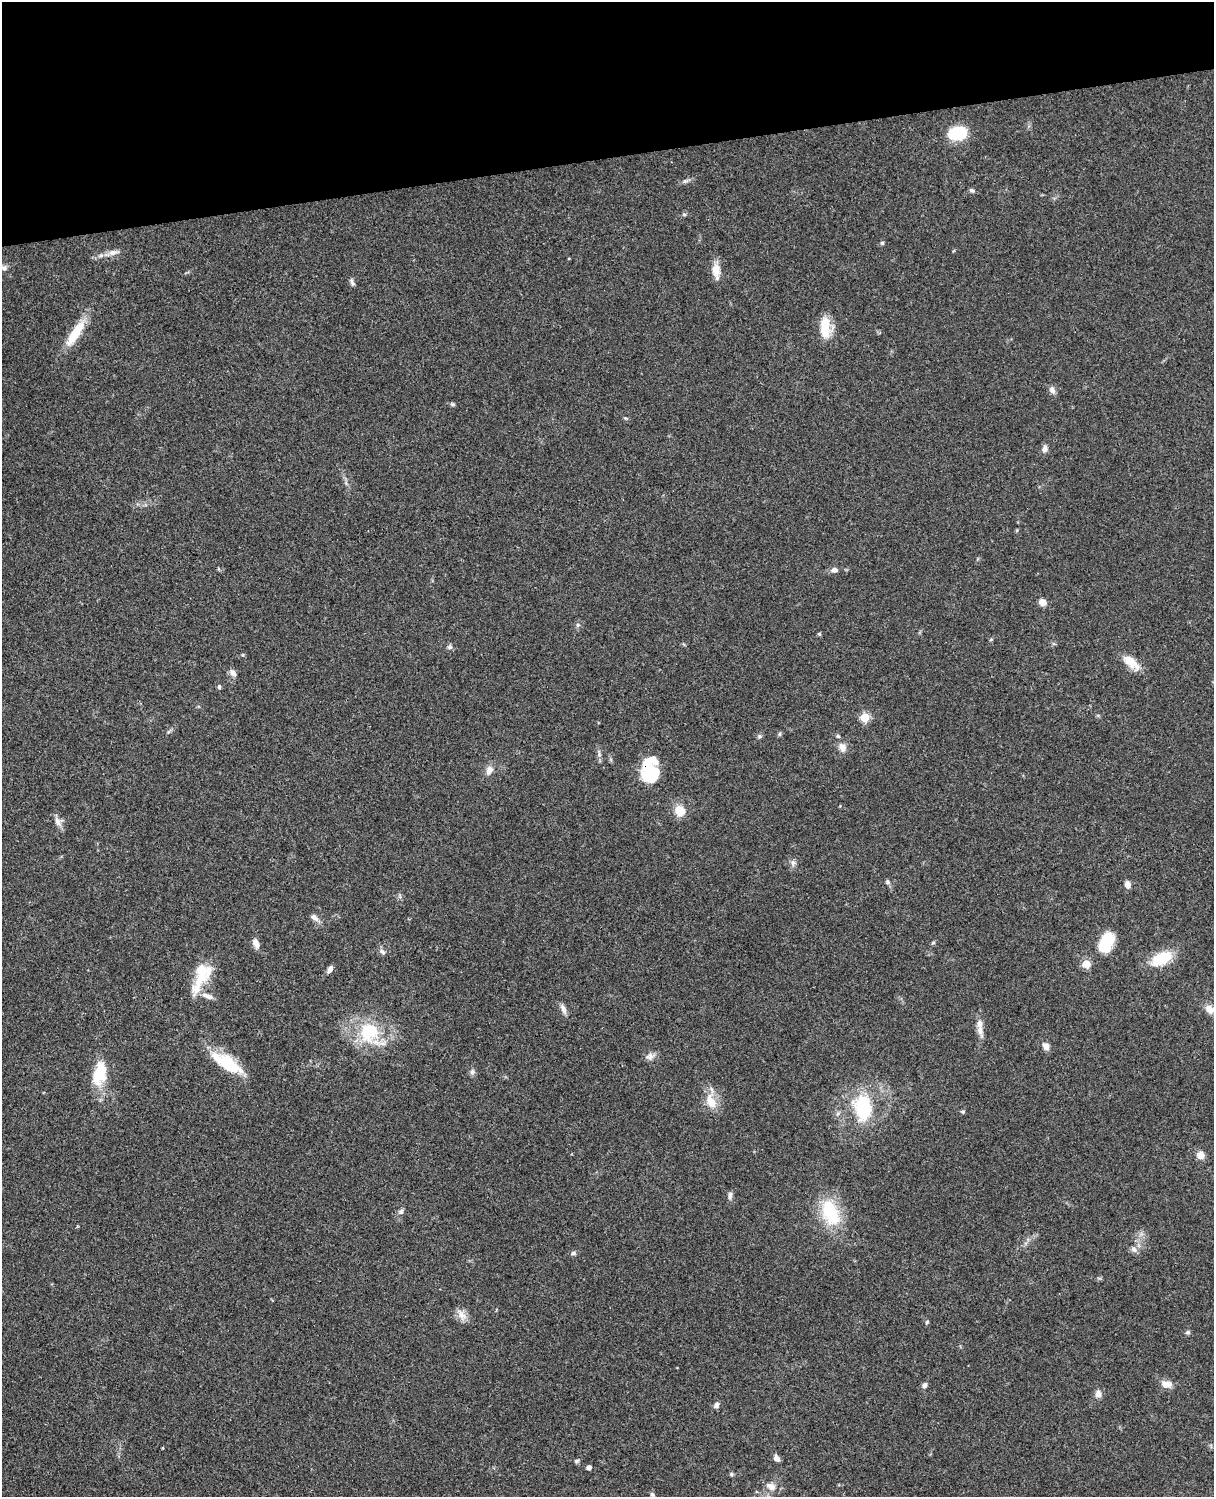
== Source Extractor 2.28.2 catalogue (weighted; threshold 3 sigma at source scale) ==
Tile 3 of 4 x 3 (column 3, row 1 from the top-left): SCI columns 2546-3757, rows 3269-4763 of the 5088 x 4927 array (HDU 1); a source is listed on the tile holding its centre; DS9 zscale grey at full resolution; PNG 1216 x 1499 px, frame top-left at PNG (2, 2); no overlay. Shown black and unused: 10% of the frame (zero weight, under 3 of 4 exposures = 6% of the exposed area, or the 3 px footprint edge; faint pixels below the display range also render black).
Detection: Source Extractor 2.28.2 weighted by HDU 2 'WHT'; one run over the whole footprint, this tile lists its part. Background 0.0925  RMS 0.0062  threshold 0.0279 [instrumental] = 3 sigma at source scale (4.5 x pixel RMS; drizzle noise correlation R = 1.50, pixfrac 1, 0.05/0.05 arcsec/px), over >= 5 px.
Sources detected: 82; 5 inside a brighter listed object's ellipse — not listed separately; the other 77 listed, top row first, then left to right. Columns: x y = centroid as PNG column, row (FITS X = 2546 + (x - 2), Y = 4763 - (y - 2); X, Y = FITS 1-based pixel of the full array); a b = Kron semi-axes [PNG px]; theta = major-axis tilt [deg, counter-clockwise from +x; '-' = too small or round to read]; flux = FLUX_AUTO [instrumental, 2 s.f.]
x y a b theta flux
958 133 18 12 2 26
685 181 8 5 24 1.4
972 190 7 5 -4 1.1
684 214 6 3 -18 0.72
882 243 5 5 - 0.95
113 252 14 8 7 3.8
4 268 9 7 -16 2.3
716 271 20 9 -85 7.2
352 282 11 4 -76 1.6
825 328 25 14 89 13
75 333 36 10 57 17
1052 390 9 7 -63 2.7
452 404 6 5 - 1
1045 449 9 7 79 2.5
834 570 9 6 6 2.6
1043 602 11 8 -25 3.3
578 625 6 5 - 1.1
819 634 4 4 - 0.94
991 639 5 3 - 0.65
450 647 7 6 - 1.5
1131 662 25 11 -41 9.5
233 673 11 7 -51 2.5
219 687 5 4 - 1.2
865 717 5 5 - 24
780 734 6 4 90 0.89
759 736 6 5 - 1.1
842 747 12 9 -71 4.3
489 770 12 8 63 4
650 770 26 17 -90 32
840 806 3 3 - 0.47
680 811 12 10 -50 9.6
58 822 16 7 -64 3.7
793 863 8 8 - 2
887 882 7 5 -47 1.2
1127 884 8 6 -73 3.1
314 917 11 7 -37 3.1
1106 942 21 12 65 24
256 943 11 6 -72 4.3
933 943 6 4 19 0.76
383 952 10 6 -33 2
1161 958 22 12 26 22
1086 964 5 5 - 16
330 969 9 5 55 2.2
201 977 28 12 58 15
209 997 11 7 -12 3
563 1009 15 6 -67 2.8
1210 1009 14 10 -30 5.3
980 1030 20 8 -79 4.9
369 1032 28 26 53 33
1046 1046 10 7 -54 3.4
650 1056 12 9 25 3.2
226 1063 40 14 -31 24
472 1072 8 7 - 1.6
100 1074 33 17 77 19
711 1101 21 12 -67 10
863 1108 33 22 -84 36
963 1111 5 4 - 0.93
838 1113 8 4 59 1.4
1200 1155 9 9 - 4.1
730 1195 9 6 78 2.1
401 1212 8 6 50 1.5
830 1212 27 16 -67 36
1134 1249 9 7 -45 2.5
573 1253 7 5 3 1.4
462 1315 18 9 -50 4.7
927 1322 5 4 - 0.74
1188 1332 6 5 - 1.3
1166 1384 13 8 -8 5.8
924 1385 7 6 - 1.9
1098 1394 10 8 84 2.9
716 1405 8 6 52 2
776 1458 7 6 - 2.8
577 1461 6 5 - 1.2
589 1467 4 4 - 2.5
731 1474 6 5 - 0.94
771 1487 14 9 -28 4.9
652 1494 6 5 - 1.1
Overlapping masked pixels (flux is a lower limit): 1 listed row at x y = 650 770
Isophote crosses this tile's border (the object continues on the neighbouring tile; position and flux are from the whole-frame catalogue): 1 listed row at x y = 1210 1009